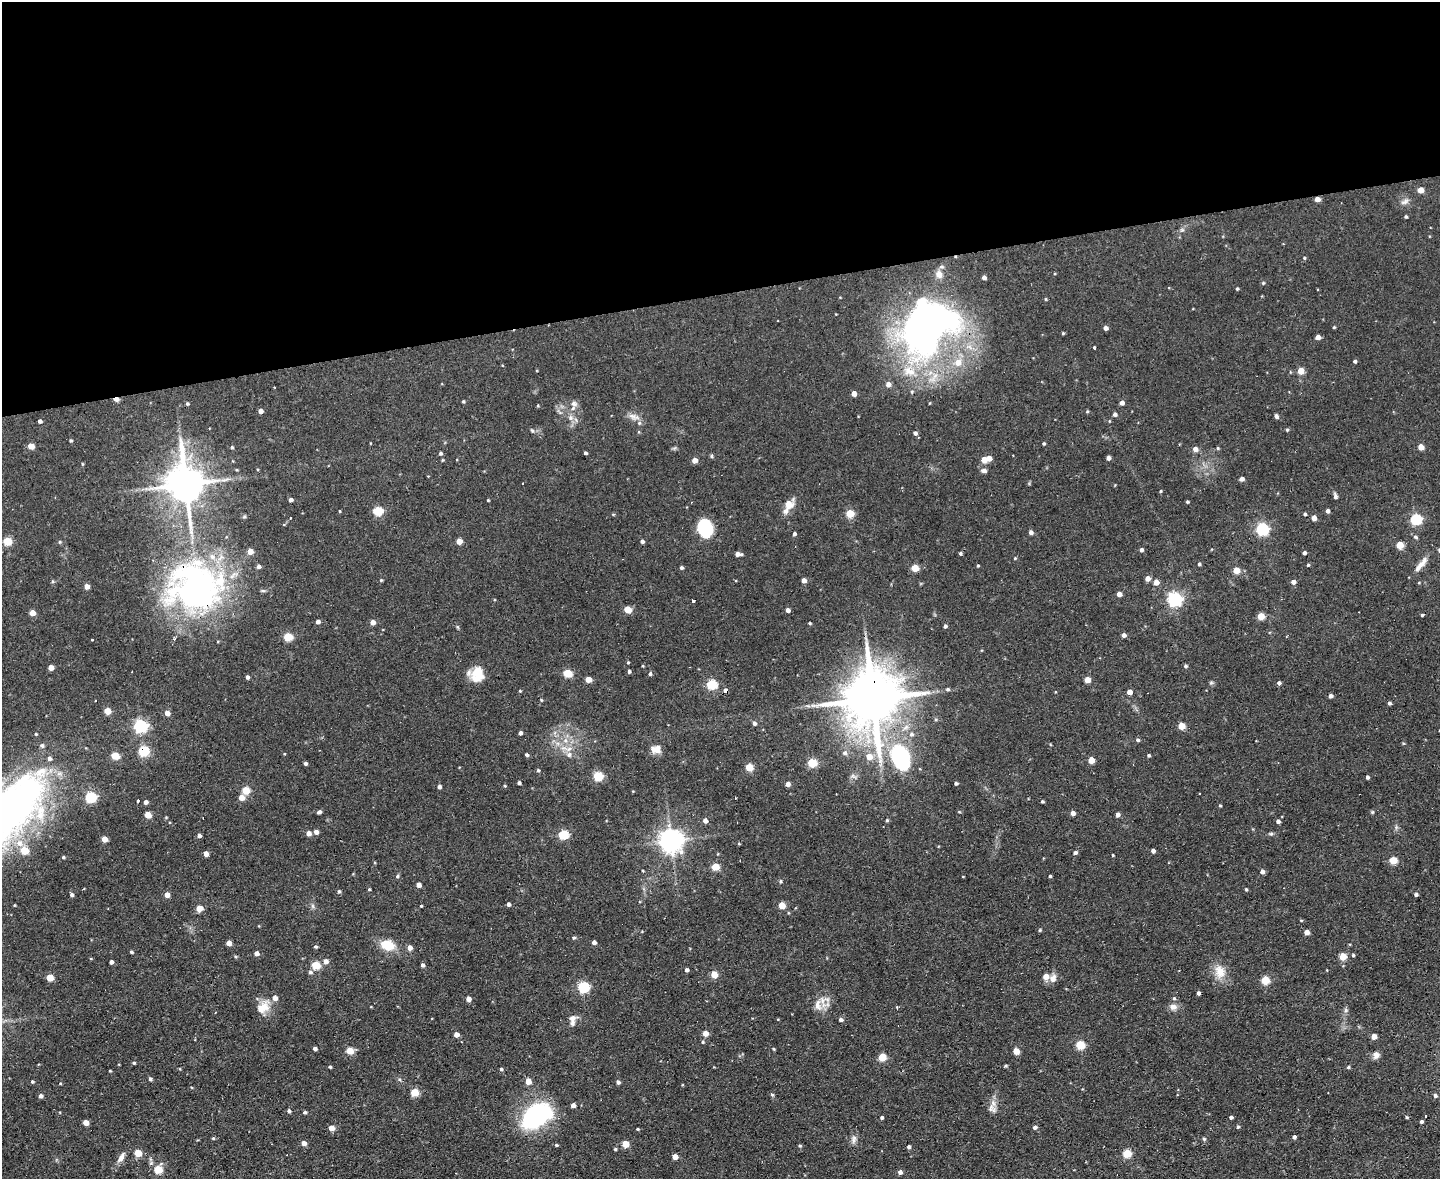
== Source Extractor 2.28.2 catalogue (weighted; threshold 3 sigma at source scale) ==
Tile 2 of 3 x 4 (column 2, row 1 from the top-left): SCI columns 1677-3114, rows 3532-4708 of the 4681 x 4708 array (HDU 1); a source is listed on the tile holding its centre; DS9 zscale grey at full resolution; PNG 1442 x 1181 px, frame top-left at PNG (2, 2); no overlay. Shown black and unused: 25% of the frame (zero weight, under 2 of 3 exposures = <1% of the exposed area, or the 3 px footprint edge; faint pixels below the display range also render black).
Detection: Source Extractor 2.28.2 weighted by HDU 2 'WHT'; one run over the whole footprint, this tile lists its part. Background 0.0736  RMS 0.0069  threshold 0.0308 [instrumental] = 3 sigma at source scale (4.5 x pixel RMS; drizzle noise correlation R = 1.50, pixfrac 1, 0.05/0.05 arcsec/px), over >= 5 px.
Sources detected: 345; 5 inside a brighter object's white glare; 12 cosmic-ray / hot-pixel residue — not listed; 9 inside a brighter listed object's ellipse — not listed separately; the other 319 listed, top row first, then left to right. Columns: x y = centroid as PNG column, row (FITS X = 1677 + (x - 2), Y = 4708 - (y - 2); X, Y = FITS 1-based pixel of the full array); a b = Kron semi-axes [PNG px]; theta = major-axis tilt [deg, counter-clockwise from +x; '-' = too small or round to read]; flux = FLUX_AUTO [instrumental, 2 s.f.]
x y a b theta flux
1420 190 5 4 - 9.1
1317 199 4 4 - 4.9
1405 202 12 7 31 3
1406 216 3 3 - 0.88
1182 230 6 5 - 1.3
1304 258 4 4 - 0.73
939 274 11 8 -68 4.4
984 278 4 3 - 2.1
1263 283 4 4 - 0.87
1237 289 4 3 - 0.85
1046 299 5 3 - 0.58
932 321 70 38 3 190
1334 327 4 3 - 0.71
1105 328 4 4 - 3.4
1063 333 4 3 - 0.68
1318 337 4 4 - 4.1
1094 348 4 3 - 2.7
1355 361 4 4 - 1.3
958 362 9 8 - 7.5
910 371 20 12 -24 14
1301 371 4 4 - 12
933 378 21 8 47 9.2
888 384 5 5 - 3.7
912 392 6 4 89 1
854 393 4 4 - 5.3
116 399 7 5 3 2.7
463 401 4 3 - 0.77
574 403 10 8 -17 3
1122 403 4 4 - 3.1
187 404 4 4 - 0.97
538 405 4 3 - 0.61
260 411 4 4 - 3.5
1087 411 4 4 - 0.76
1115 414 5 4 - 1.8
1276 416 6 5 - 1.4
634 417 18 7 -15 4.3
571 418 8 7 - 2.8
40 421 4 3 - 1.8
1287 430 4 4 - 0.84
532 431 6 4 -44 0.97
638 432 5 3 - 0.7
915 433 5 5 - 2
71 440 4 4 - 0.95
1044 444 3 3 - 0.89
31 446 5 4 - 9.5
232 447 4 4 - 1.1
1421 447 4 4 - 9
1218 448 5 4 - 0.76
1195 449 5 5 - 4.2
440 453 5 4 - 1.2
585 453 3 3 - 1.1
1013 455 3 2 - 0.49
712 456 6 3 72 0.84
989 458 4 4 - 5.9
1108 458 4 4 - 2.8
442 460 4 3 - 0.66
695 460 4 4 - 5.2
984 460 4 4 - 8
82 464 4 3 - 0.65
237 470 5 3 - 0.62
984 471 7 5 -6 2.2
1242 479 4 4 - 2.9
185 484 13 10 -81 2000
1161 491 4 3 - 0.66
1335 496 7 4 -82 1.8
291 500 4 4 - 2.3
488 500 4 3 - 0.55
1187 502 3 3 - 0.9
788 505 14 8 64 10
339 511 4 3 - 0.52
378 511 5 5 - 36
1327 511 4 4 - 2.2
850 513 5 5 - 19
1305 514 4 3 - 1.2
1314 518 4 4 - 6.3
1416 519 5 5 - 64
705 527 13 10 -71 44
1262 529 5 5 - 100
1031 532 4 4 - 2.7
794 534 4 4 - 1.6
1415 537 6 4 -27 1.1
7 541 5 5 - 24
459 541 4 4 - 8.3
642 541 4 4 - 2
60 542 5 4 - 0.78
1400 545 5 4 - 17
1141 550 4 4 - 2
250 551 4 4 - 7.1
960 553 4 3 - 1
1304 553 4 3 - 1.9
738 554 6 4 -3 3.8
1015 558 4 4 - 0.73
1199 564 3 3 - 0.98
978 565 4 3 - 0.69
1308 565 4 3 - 0.79
1421 565 26 7 51 5.7
259 566 4 4 - 2.2
681 568 4 4 - 1.3
915 568 5 5 - 17
1236 570 5 4 - 12
1147 578 4 4 - 5.1
381 580 4 4 - 0.76
804 580 4 4 - 3.8
52 581 6 4 90 0.83
1156 582 5 4 - 6.5
1293 582 4 4 - 3.5
1419 583 4 3 - 0.5
87 586 4 4 - 5.4
195 587 68 59 -5 210
1119 594 4 4 - 4.3
1175 599 6 6 - 140
693 601 4 3 - 5.2
628 609 5 4 - 17
788 610 4 4 - 2.7
32 613 4 4 - 6.8
1422 615 3 3 - 0.84
1261 616 4 4 - 15
318 621 4 4 - 2.4
373 622 5 4 - 4.4
810 623 4 3 - 0.74
945 626 4 3 - 1.5
1124 635 4 4 - 2.4
288 637 5 5 - 26
92 639 3 2 - 0.76
628 663 4 3 - 0.63
1185 666 4 4 - 1.2
51 667 4 4 - 5.6
629 671 4 3 - 1.4
567 673 5 5 - 26
477 674 15 14 - 14
650 674 5 4 - 1.3
247 677 4 4 - 1.7
588 679 5 4 - 9
1087 680 4 4 - 9.4
1211 683 6 4 19 0.89
1279 683 4 4 - 1.7
712 684 5 5 - 47
948 689 5 4 - 1.1
725 690 5 5 - 2.3
520 691 4 3 - 0.74
1129 692 4 4 - 5.6
1331 696 4 4 - 2.9
872 699 18 14 -89 5000
541 700 4 3 - 0.61
1389 703 4 4 - 1.3
107 711 5 4 - 12
167 713 5 4 - 4.3
754 723 5 4 - 2.1
140 726 6 5 - 120
1181 726 4 4 - 14
520 733 4 4 - 2
36 734 4 3 - 0.59
911 734 7 6 - 2.1
1138 740 4 4 - 1.3
42 745 6 5 - 1.3
657 749 12 9 -81 4.3
143 751 5 5 - 52
845 753 7 6 - 2.3
284 754 3 3 - 0.49
569 754 8 7 - 3.3
527 755 4 4 - 1.2
1149 755 3 3 - 1.2
115 756 5 4 - 20
869 757 6 5 - 7.7
901 757 19 13 -70 83
1091 760 4 4 - 11
305 763 3 3 - 1.4
812 763 5 5 - 31
749 767 5 4 - 21
538 770 4 4 - 0.9
598 776 5 5 - 39
853 776 9 4 -25 1.5
1367 777 4 3 - 1.6
519 783 4 3 - 1.5
956 783 4 3 - 1.2
788 784 4 4 - 3.3
505 786 4 4 - 0.69
439 787 4 4 - 2
246 790 5 5 - 18
633 791 3 3 - 0.47
91 797 5 5 - 62
241 797 5 5 - 6.8
138 801 4 3 - 2.1
1042 801 3 3 - 0.85
146 802 4 4 - 2.4
1220 805 4 3 - 0.8
6 812 74 43 40 330
319 812 5 3 - 1.7
1372 812 5 5 - 0.79
1073 813 4 4 - 3.5
148 815 5 4 - 12
1117 815 4 4 - 2.8
705 820 4 4 - 3.5
887 820 4 4 - 0.79
1278 821 4 4 - 2.1
316 832 4 4 - 3.1
309 833 4 4 - 4.4
1271 834 6 4 1 1
563 835 5 5 - 40
199 836 4 4 - 2
104 839 4 4 - 7.1
671 841 8 7 - 600
739 844 4 3 - 0.59
1153 851 4 4 - 2.5
1075 853 5 4 - 1.8
206 854 4 4 - 5.2
1113 855 3 3 - 0.57
63 857 4 4 - 0.8
1393 860 5 5 - 20
715 867 5 4 - 18
643 871 4 2 - 0.51
1262 871 4 4 - 2.8
397 876 6 4 89 0.83
1050 876 3 3 - 0.95
781 881 5 3 - 0.75
419 885 4 4 - 4.1
369 889 3 3 - 0.63
1246 889 4 4 - 0.71
339 891 4 3 - 0.91
1416 894 3 3 - 1.9
72 895 5 4 - 1.5
167 895 4 4 - 4.9
508 904 4 4 - 2.1
782 905 5 4 - 14
313 906 7 4 -89 1.3
421 906 3 3 - 0.68
199 908 5 4 - 8
1040 930 4 4 - 0.77
1306 932 4 4 - 4.9
574 938 4 4 - 1.1
594 942 4 4 - 3
229 943 4 4 - 5.6
387 945 10 7 -16 21
315 947 4 4 - 1
410 948 5 5 - 4
131 952 4 3 - 0.88
256 953 5 4 - 2.9
1353 955 4 4 - 0.88
235 956 5 4 - 0.72
1343 956 5 4 - 15
326 961 5 5 - 3.4
111 962 4 4 - 2.3
316 965 5 5 - 26
422 965 4 4 - 1.8
687 970 4 4 - 2
310 972 6 5 - 1.5
1220 972 20 14 -74 9.8
714 974 5 4 - 12
1046 976 5 5 - 7.2
50 978 5 4 - 14
1053 979 10 8 67 4.3
1265 980 5 5 - 24
583 987 5 5 - 66
1198 993 4 3 - 1.8
468 999 4 4 - 4
827 999 10 5 -27 2.8
818 1005 18 9 -83 6.3
263 1007 21 14 41 9.1
1173 1007 11 9 -13 3.7
1346 1010 6 6 - 1.4
573 1018 11 8 14 3.4
841 1020 5 4 - 1.7
705 1033 4 4 - 6.1
456 1034 4 4 - 5
1374 1036 4 4 - 7.5
703 1042 4 4 - 0.84
1080 1045 5 5 - 31
315 1048 4 3 - 1.9
774 1049 4 3 - 0.68
350 1051 5 4 - 16
1016 1051 5 4 - 9.8
1376 1055 9 8 - 3.2
882 1057 5 5 - 22
134 1063 4 3 - 0.86
1006 1066 5 3 - 0.77
330 1067 4 3 - 0.89
1348 1067 5 4 - 0.91
501 1069 4 4 - 1
110 1071 4 3 - 0.5
150 1079 4 4 - 1.4
528 1081 4 4 - 8.3
32 1082 4 4 - 0.9
618 1082 5 4 - 1.7
60 1083 3 3 - 0.51
414 1092 5 5 - 21
772 1094 5 3 - 0.75
1435 1095 5 5 - 1.5
40 1096 4 4 - 2.4
573 1105 4 4 - 3.1
991 1108 16 7 72 4.4
289 1111 4 4 - 1.3
305 1112 5 4 - 1.3
535 1116 21 13 47 97
1425 1116 3 2 - 0.78
882 1117 4 4 - 1.2
1231 1117 4 3 - 1.6
1407 1117 4 4 - 0.71
1421 1121 4 3 - 1.3
86 1123 5 4 - 6.4
1035 1127 5 4 - 2
1238 1127 4 4 - 0.95
331 1128 5 4 - 5.8
638 1129 4 3 - 0.6
1294 1137 4 4 - 1.9
213 1138 4 4 - 0.76
854 1139 12 7 81 2.8
1204 1139 4 4 - 1
304 1143 5 4 - 3.6
625 1144 5 4 - 14
556 1145 4 4 - 0.75
800 1145 4 4 - 0.87
909 1147 4 4 - 1.7
615 1149 3 3 - 0.88
138 1153 5 5 - 15
1127 1153 5 5 - 27
121 1157 16 6 59 3.9
675 1157 4 4 - 5.3
158 1169 5 5 - 24
900 1172 4 4 - 2.5
Overlapping masked pixels (flux is a lower limit): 7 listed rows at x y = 1317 199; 116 399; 195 587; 725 690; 872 699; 143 751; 901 757
Isophote crosses this tile's border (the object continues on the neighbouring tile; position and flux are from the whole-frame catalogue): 1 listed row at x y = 6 812